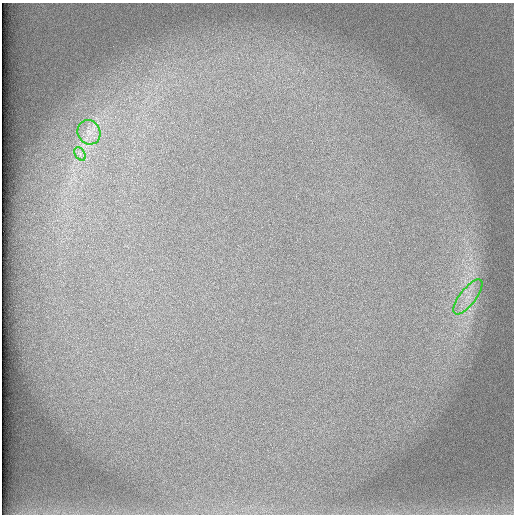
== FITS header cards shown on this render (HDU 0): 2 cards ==
NAXIS1  =                  512 /
NAXIS2  =                  512 /

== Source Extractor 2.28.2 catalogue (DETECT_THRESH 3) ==
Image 512 x 512 px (HDU 0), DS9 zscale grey, 1 PNG px = 1 image px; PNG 516 x 516 px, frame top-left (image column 1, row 512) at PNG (2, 3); each listed source drawn as its Kron ellipse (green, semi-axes under 4 px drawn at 4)
Background 99.7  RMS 3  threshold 9.03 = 3 sigma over >= 5 px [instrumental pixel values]
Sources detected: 3; all 3 listed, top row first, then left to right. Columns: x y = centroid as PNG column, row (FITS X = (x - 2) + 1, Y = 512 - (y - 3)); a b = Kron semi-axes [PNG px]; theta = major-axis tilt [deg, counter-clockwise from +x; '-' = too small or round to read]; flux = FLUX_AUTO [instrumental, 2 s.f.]
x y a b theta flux
89 132 12 11 - 2200
80 154 7 5 -58 630
468 297 21 8 52 2900